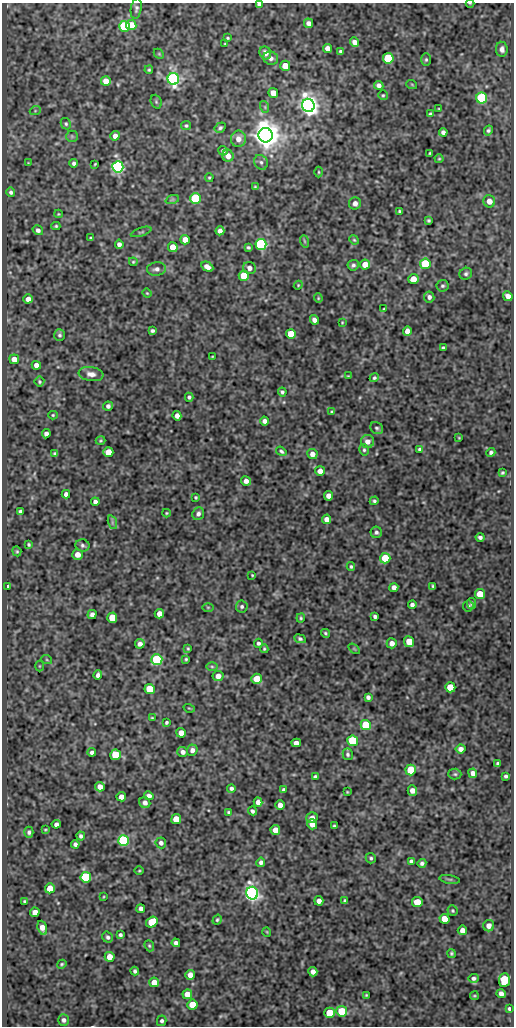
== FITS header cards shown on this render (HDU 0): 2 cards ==
NAXIS1  =                  512
NAXIS2  =                 1024

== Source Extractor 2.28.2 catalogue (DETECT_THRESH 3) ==
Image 512 x 1024 px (HDU 0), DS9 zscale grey, 1 PNG px = 1 image px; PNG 516 x 1028 px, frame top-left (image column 1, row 1024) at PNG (2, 3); each listed source drawn as its Kron ellipse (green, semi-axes under 4 px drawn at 4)
Background 70.6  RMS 0.48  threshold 1.45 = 3 sigma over >= 5 px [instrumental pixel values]
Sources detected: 270; all 270 listed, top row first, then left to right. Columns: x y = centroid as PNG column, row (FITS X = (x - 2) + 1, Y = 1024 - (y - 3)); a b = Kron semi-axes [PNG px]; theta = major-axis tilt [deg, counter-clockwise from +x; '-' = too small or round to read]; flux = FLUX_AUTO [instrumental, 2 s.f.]
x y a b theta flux
470 3 4 3 - 24
259 4 4 3 - 90
136 9 10 5 81 90
308 23 5 4 - 130
131 25 5 5 - 1000
124 26 5 5 - 3400
228 38 3 2 - 37
355 42 5 4 - 210
225 44 3 2 - 27
327 48 4 4 - 210
502 49 7 6 - 140
341 51 4 4 - 66
265 53 6 5 - 200
159 54 6 4 -45 41
271 58 7 6 - 140
388 58 5 5 - 2000
426 60 6 5 - 59
285 66 5 5 - 480
149 70 4 3 - 40
173 79 6 5 - 10000
106 81 5 5 - 330
379 85 5 4 - 120
412 85 5 3 - 28
273 93 5 4 - 470
383 95 5 4 - 41
482 98 5 5 - 3800
156 102 7 5 -70 49
308 105 7 6 - 27000
265 107 6 3 -72 42
439 109 4 2 - 28
35 111 5 3 - 31
430 114 4 3 - 54
66 124 6 5 - 54
186 125 5 4 - 49
220 128 6 4 32 66
488 130 5 4 - 67
443 132 4 4 - 97
265 135 7 7 - 53000
72 136 6 6 - 56
115 136 5 4 - 200
238 139 8 7 - 240
223 151 5 4 - 83
430 153 3 3 - 38
228 156 6 5 - 270
439 159 4 4 - 32
261 162 8 6 -57 95
28 163 2 2 - 19
74 163 4 4 - 75
95 164 3 2 - 30
118 167 5 5 - 10000
319 172 5 3 - 34
209 177 4 3 - 38
255 187 4 4 - 37
11 192 5 4 - 73
195 199 5 5 - 3600
172 200 7 4 19 45
489 201 6 6 - 280
355 203 6 6 - 150
400 211 3 3 - 46
58 214 4 3 - 31
429 220 3 3 - 48
56 226 4 4 - 47
38 230 5 4 - 100
220 231 4 4 - 140
141 232 10 3 18 47
91 238 3 3 - 37
185 240 5 4 - 290
354 240 5 4 - 37
304 241 6 4 -71 43
119 244 4 4 - 120
261 244 5 5 - 5800
173 247 5 5 - 570
248 247 4 3 - 50
133 262 4 4 - 36
365 264 5 5 - 390
425 264 5 5 - 2000
353 265 6 5 - 82
207 267 6 4 -29 180
249 268 6 6 - 160
156 269 9 6 6 130
466 274 6 5 - 70
244 276 5 5 - 970
413 279 5 5 - 390
298 285 4 3 - 29
442 286 6 5 - 63
147 293 4 4 - 31
508 296 5 4 - 180
429 297 5 5 - 120
318 298 4 4 - 32
28 299 5 4 - 200
384 309 3 3 - 33
314 320 5 4 - 130
342 322 3 2 - 28
152 331 4 3 - 64
407 331 5 4 - 180
291 334 5 5 - 900
59 335 6 5 - 67
443 347 4 3 - 41
212 357 3 2 - 22
14 359 5 4 - 310
36 365 4 4 - 210
91 374 12 7 -8 200
348 376 4 3 - 27
374 378 5 4 - 52
39 382 5 5 - 51
282 392 4 4 - 62
189 397 4 4 - 64
108 406 5 4 - 96
332 412 4 3 - 48
53 415 5 4 - 34
177 416 5 4 - 160
264 421 4 4 - 110
377 428 7 5 -33 66
46 434 4 4 - 120
459 438 3 2 - 23
101 441 5 3 - 38
367 441 6 6 - 200
420 449 4 3 - 71
364 450 6 4 -77 55
281 451 6 4 -35 57
108 452 5 5 - 520
491 452 5 4 - 74
55 453 3 3 - 50
312 454 5 5 - 220
320 471 5 4 - 220
502 473 4 3 - 46
246 481 5 4 - 150
66 494 4 4 - 130
328 496 5 4 - 180
196 497 3 3 - 40
374 501 4 4 - 57
95 502 4 4 - 110
20 511 4 3 - 61
166 513 4 4 - 36
198 514 6 5 - 100
327 519 5 4 - 230
112 522 7 4 -72 63
376 532 5 5 - 75
480 537 4 3 - 80
29 545 3 3 - 46
82 545 7 6 - 82
17 551 5 4 - 40
78 554 5 5 - 230
385 558 5 5 - 1100
351 566 4 4 - 54
252 575 3 2 - 30
8 586 3 3 - 74
433 586 4 3 - 48
394 587 4 4 - 150
480 594 5 5 - 880
472 604 5 4 - 51
412 605 4 4 - 90
242 606 6 6 - 77
468 606 6 5 - 55
208 607 6 4 0 41
92 614 4 4 - 140
159 614 5 4 - 270
375 617 4 4 - 79
112 618 5 5 - 870
301 618 4 4 - 43
325 633 4 3 - 45
300 639 6 4 -25 61
409 642 5 5 - 560
258 643 4 4 - 72
392 643 5 5 - 200
140 644 5 4 - 130
188 648 3 3 - 35
264 649 4 3 - 38
354 649 6 3 -37 31
186 659 4 3 - 44
47 660 5 3 - 31
157 660 5 5 - 4100
39 666 5 3 - 30
212 666 6 4 -1 43
98 675 4 4 - 120
218 676 5 5 - 200
257 679 5 5 - 610
450 687 5 5 - 730
150 689 5 5 - 840
368 697 4 4 - 89
189 708 6 3 -18 29
152 718 4 3 - 33
166 722 4 3 - 53
366 725 5 5 - 2100
181 733 5 4 - 210
353 741 5 5 - 1800
296 743 5 4 - 170
461 749 5 4 - 150
192 750 5 5 - 150
92 752 4 4 - 100
183 752 5 5 - 120
348 754 6 5 - 68
115 755 5 5 - 1400
498 764 4 4 - 71
411 770 5 5 - 1300
473 773 5 4 - 170
455 774 6 5 - 54
506 776 4 3 - 69
315 777 4 3 - 71
100 787 5 4 - 240
231 788 4 4 - 76
284 790 4 3 - 81
412 791 5 5 - 180
347 792 3 2 - 27
149 796 5 4 - 150
121 797 5 4 - 240
258 802 4 4 - 170
145 803 6 5 - 140
280 805 5 5 - 230
252 811 5 4 - 80
229 812 4 3 - 50
312 818 6 5 - 170
176 819 5 5 - 600
56 824 4 4 - 110
312 824 5 5 - 290
334 826 3 3 - 45
45 830 3 2 - 30
275 830 5 5 - 310
29 832 5 4 - 77
81 836 4 4 - 73
123 841 5 5 - 5100
161 843 5 5 - 110
75 844 4 4 - 89
371 858 5 5 - 62
411 861 4 4 - 75
261 862 4 4 - 94
422 863 4 4 - 81
139 871 5 3 - 31
86 877 5 5 - 3500
449 879 10 3 -8 51
50 888 5 5 - 520
252 893 6 6 - 15000
103 897 4 2 - 26
25 901 3 3 - 44
319 901 4 4 - 160
345 901 4 4 - 55
417 902 5 5 - 820
141 909 4 4 - 130
453 911 5 5 - 44
35 912 5 4 - 220
444 919 5 5 - 400
217 920 5 4 - 44
152 922 6 5 - 1200
489 926 6 5 - 180
42 928 7 4 -71 240
462 930 5 4 - 180
267 932 5 3 - 26
120 935 4 3 - 66
108 937 6 5 - 79
176 943 4 4 - 100
149 946 6 4 -68 49
451 953 4 4 - 50
110 957 5 5 - 370
62 964 5 4 - 47
135 971 4 4 - 68
313 972 5 4 - 170
190 975 5 4 - 260
473 978 5 4 - 82
504 980 7 5 85 1400
154 982 5 5 - 420
501 993 5 4 - 140
187 994 5 5 - 320
366 995 3 3 - 32
474 996 4 2 - 32
192 1005 5 5 - 680
509 1009 4 3 - 54
342 1011 5 5 - 1100
329 1013 5 5 - 960
64 1020 6 5 - 94
162 1021 5 4 - 80
At the frame edge (FLAGS 8, measured only in part): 2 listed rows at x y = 470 3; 259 4